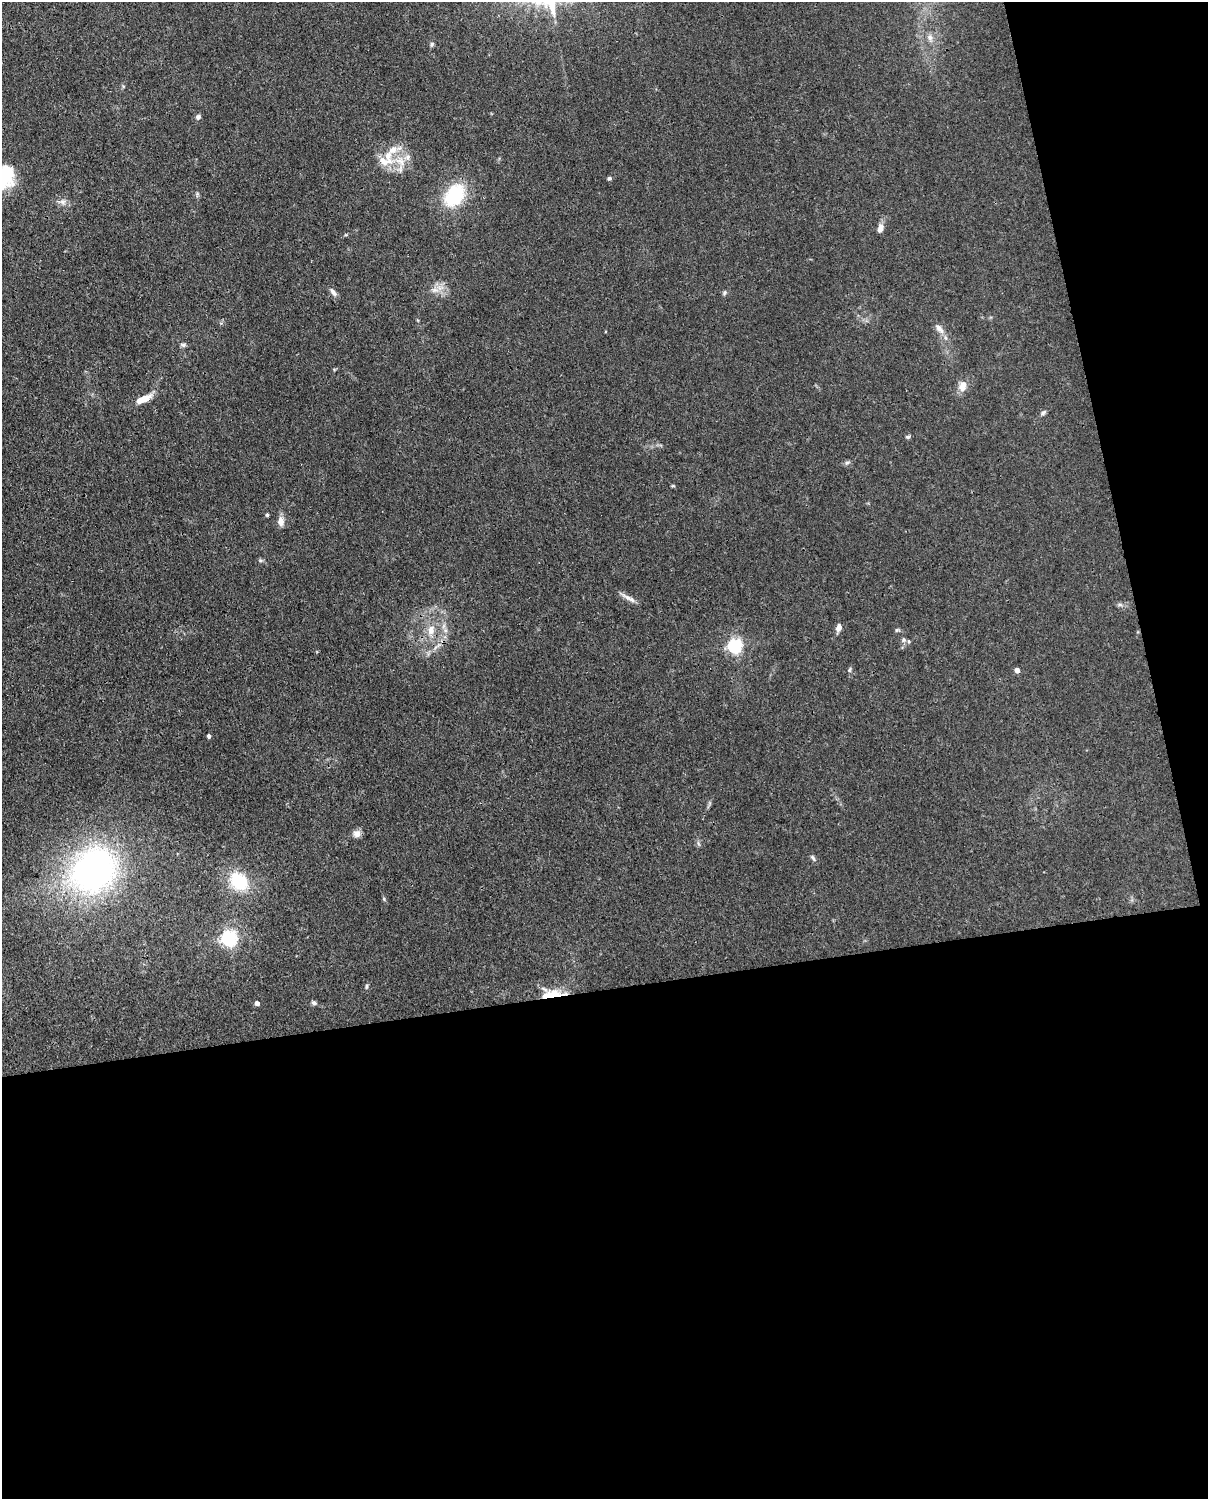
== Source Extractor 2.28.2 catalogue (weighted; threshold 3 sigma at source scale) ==
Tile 12 of 4 x 3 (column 4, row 3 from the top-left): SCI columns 3710-4915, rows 155-1651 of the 5004 x 4912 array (HDU 1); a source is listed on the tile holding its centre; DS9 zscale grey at full resolution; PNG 1210 x 1501 px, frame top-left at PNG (2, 2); no overlay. Shown black and unused: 39% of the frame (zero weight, under 3 of 4 exposures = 7% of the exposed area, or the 3 px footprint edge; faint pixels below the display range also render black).
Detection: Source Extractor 2.28.2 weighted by HDU 2 'WHT'; one run over the whole footprint, this tile lists its part. Background 0.0294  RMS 0.0028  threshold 0.0124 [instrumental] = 3 sigma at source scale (4.5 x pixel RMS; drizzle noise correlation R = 1.50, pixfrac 1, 0.05/0.05 arcsec/px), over >= 5 px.
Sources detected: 47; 3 inside a brighter listed object's ellipse — not listed separately; the other 44 listed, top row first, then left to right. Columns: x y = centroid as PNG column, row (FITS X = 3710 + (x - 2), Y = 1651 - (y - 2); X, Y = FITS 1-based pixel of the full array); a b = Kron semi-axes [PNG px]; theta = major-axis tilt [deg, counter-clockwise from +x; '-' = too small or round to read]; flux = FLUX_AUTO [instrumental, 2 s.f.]
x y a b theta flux
930 37 9 6 -74 1.1
432 44 7 5 75 0.53
198 117 7 6 - 0.74
393 150 14 9 32 2.9
407 157 7 6 - 0.98
385 161 24 12 -8 5.2
8 171 19 16 -36 6.5
609 178 4 4 - 0.52
454 195 22 15 55 18
63 202 9 6 0 1.1
880 228 11 7 73 1.6
435 290 11 6 2 1.5
333 292 12 6 -48 1.1
724 293 7 5 60 0.48
939 329 16 7 -49 1.8
183 345 8 5 -3 0.59
962 386 15 10 71 2.4
143 399 17 7 22 3.9
1043 413 8 5 45 0.61
908 437 6 5 - 0.49
847 462 8 4 9 0.56
673 486 5 3 - 0.29
267 515 4 4 - 0.35
281 521 12 8 -89 1.9
632 600 11 7 -31 1.3
1120 605 7 4 -18 0.54
839 628 10 6 74 1.3
431 630 14 10 80 3
897 630 6 5 - 0.4
904 640 6 6 - 0.63
735 646 6 6 - 62
849 670 8 3 71 0.39
1017 670 5 4 - 1.8
208 736 4 3 - 0.81
357 833 10 9 - 1.4
813 858 10 4 -54 0.62
94 870 45 38 45 92
239 881 17 14 -45 14
384 899 6 4 -50 0.34
229 938 6 6 - 97
367 986 7 3 89 0.43
554 994 21 12 -3 5.3
257 1003 4 4 - 1.3
314 1003 7 5 -26 0.64
Overlapping masked pixels (flux is a lower limit): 1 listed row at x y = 554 994
Isophote crosses this tile's border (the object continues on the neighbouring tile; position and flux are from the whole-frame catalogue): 1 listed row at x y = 8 171